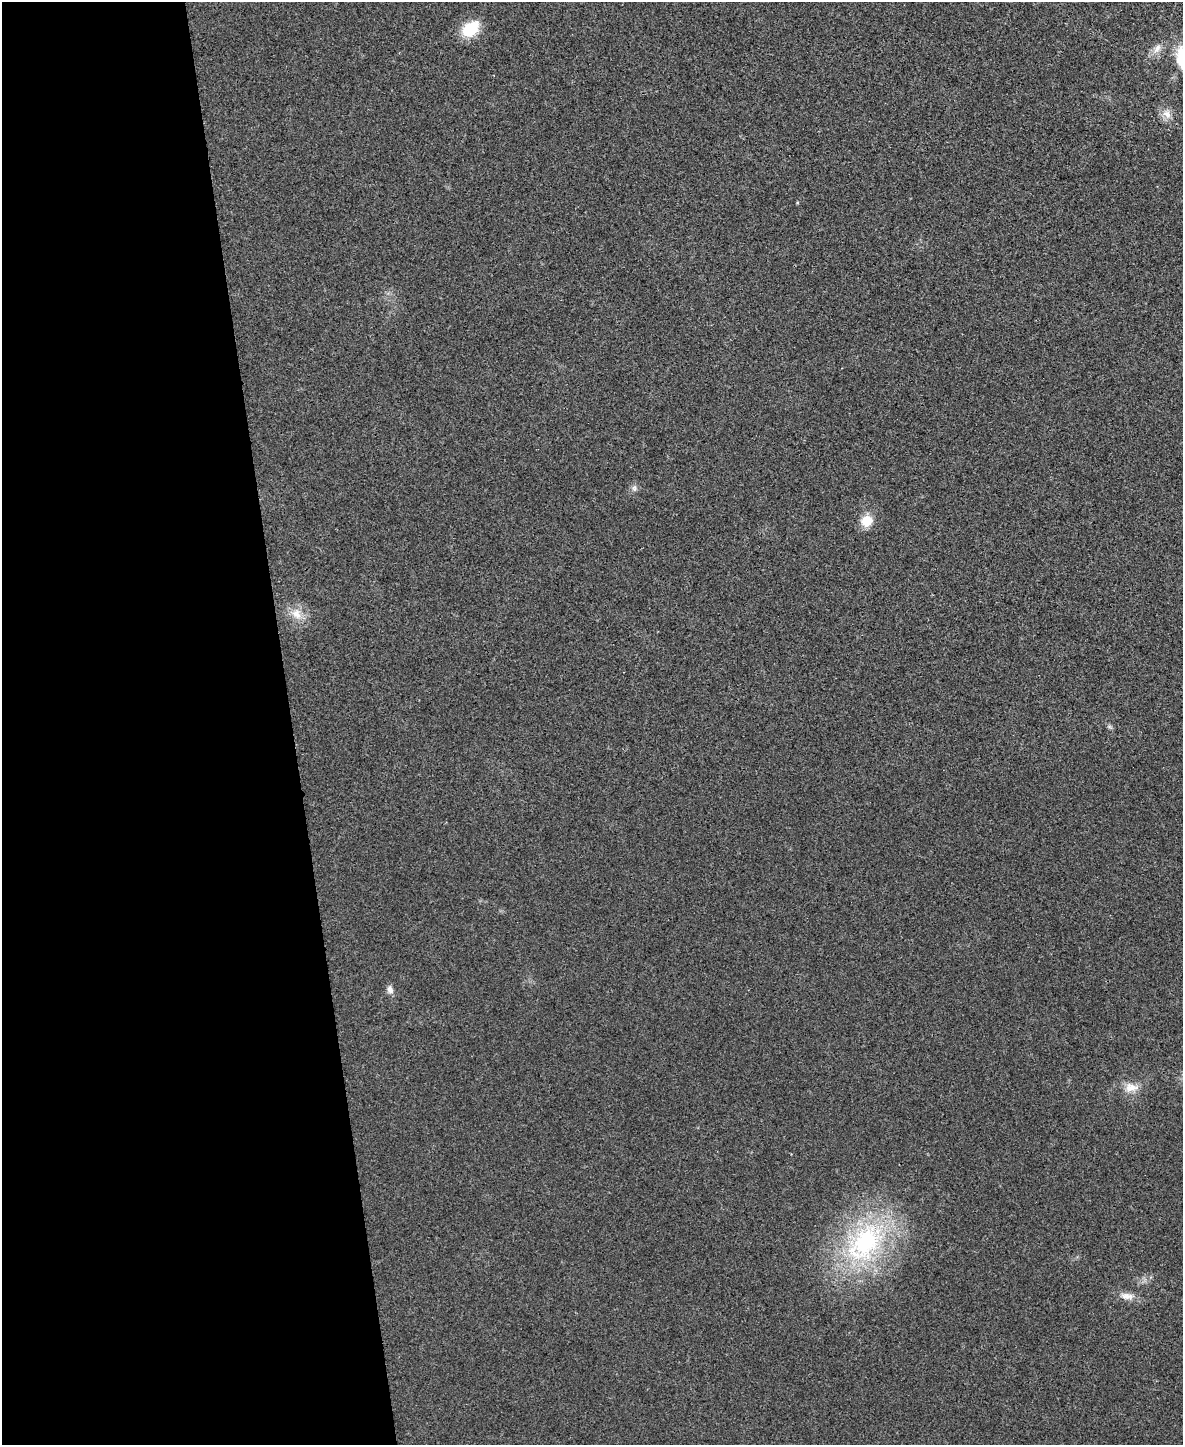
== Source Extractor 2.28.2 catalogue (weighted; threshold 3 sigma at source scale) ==
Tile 5 of 4 x 3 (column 1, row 2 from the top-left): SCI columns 3-1183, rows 1580-3022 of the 4730 x 4711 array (HDU 1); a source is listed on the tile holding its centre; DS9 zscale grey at full resolution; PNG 1185 x 1447 px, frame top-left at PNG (2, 2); no overlay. Shown black and unused: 25% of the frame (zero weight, under 3 of 4 exposures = <1% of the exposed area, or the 3 px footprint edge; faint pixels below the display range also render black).
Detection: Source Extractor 2.28.2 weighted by HDU 2 'WHT'; one run over the whole footprint, this tile lists its part. Background 0.0241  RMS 0.006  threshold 0.0268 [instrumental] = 3 sigma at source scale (4.5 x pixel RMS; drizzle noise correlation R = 1.50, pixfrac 1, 0.05/0.05 arcsec/px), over >= 5 px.
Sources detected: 11; all 11 listed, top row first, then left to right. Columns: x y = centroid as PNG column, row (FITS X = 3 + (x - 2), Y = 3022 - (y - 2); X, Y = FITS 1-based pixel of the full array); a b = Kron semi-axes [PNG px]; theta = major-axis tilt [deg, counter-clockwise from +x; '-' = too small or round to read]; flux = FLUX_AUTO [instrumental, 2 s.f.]
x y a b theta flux
470 29 22 15 38 17
1157 48 15 8 56 4.1
1167 114 12 9 -36 4.4
634 488 6 6 - 1.7
866 521 12 11 - 11
296 614 16 12 -54 7.8
1109 726 7 4 -20 1
390 990 10 7 -63 2.7
1131 1087 20 11 1 7.1
865 1243 62 39 52 98
1127 1296 19 9 -5 5.2